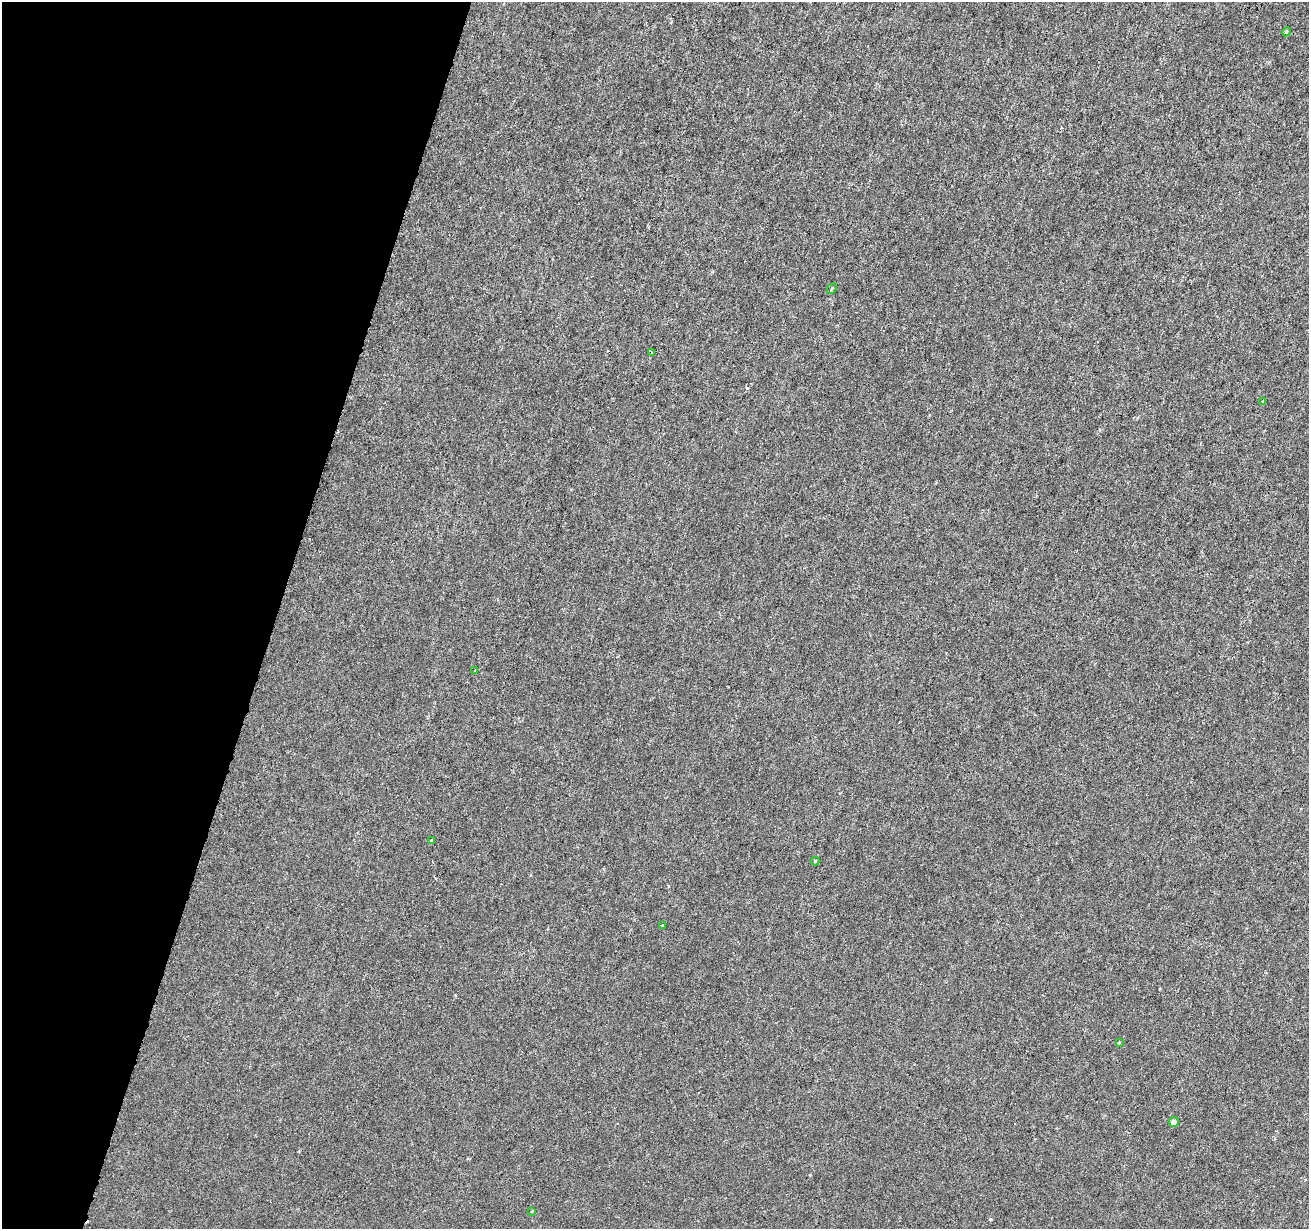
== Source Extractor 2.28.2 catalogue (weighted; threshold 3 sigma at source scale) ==
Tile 9 of 4 x 4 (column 1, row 3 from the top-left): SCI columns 1-1307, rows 1447-2673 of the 5238 x 5411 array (HDU 1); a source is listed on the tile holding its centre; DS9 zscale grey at full resolution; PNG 1311 x 1231 px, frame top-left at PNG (2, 2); each listed source drawn as its Kron ellipse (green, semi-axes under 4 px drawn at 4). Shown black and unused: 21% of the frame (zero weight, under 3 of 6 exposures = <1% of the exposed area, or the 3 px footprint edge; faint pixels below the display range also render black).
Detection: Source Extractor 2.28.2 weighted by HDU 2 'WHT'; one run over the whole footprint, this tile lists its part. Background -2.38e-04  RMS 0.0015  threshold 0.00616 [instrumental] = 3 sigma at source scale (4.09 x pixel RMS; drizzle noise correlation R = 1.36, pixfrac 0.8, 0.0396/0.0396 arcsec/px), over >= 5 px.
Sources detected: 11; all 11 listed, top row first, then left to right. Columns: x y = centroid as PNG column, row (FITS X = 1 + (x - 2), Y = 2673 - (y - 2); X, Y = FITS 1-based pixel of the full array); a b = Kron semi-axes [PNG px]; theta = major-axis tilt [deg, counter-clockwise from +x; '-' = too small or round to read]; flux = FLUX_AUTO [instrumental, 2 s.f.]
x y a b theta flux
1286 32 5 3 - 0.14
832 289 6 3 47 0.17
652 352 3 3 - 0.16
1263 401 3 3 - 0.17
475 671 3 2 - 0.095
431 841 4 3 - 0.18
815 861 4 4 - 0.14
663 926 3 3 - 0.57
1119 1043 3 3 - 0.19
1174 1122 5 5 - 0.56
532 1211 3 2 - 0.12
Unlisted compact peaks at least as high as the median listed source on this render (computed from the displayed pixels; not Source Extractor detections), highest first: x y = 747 388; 990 1219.